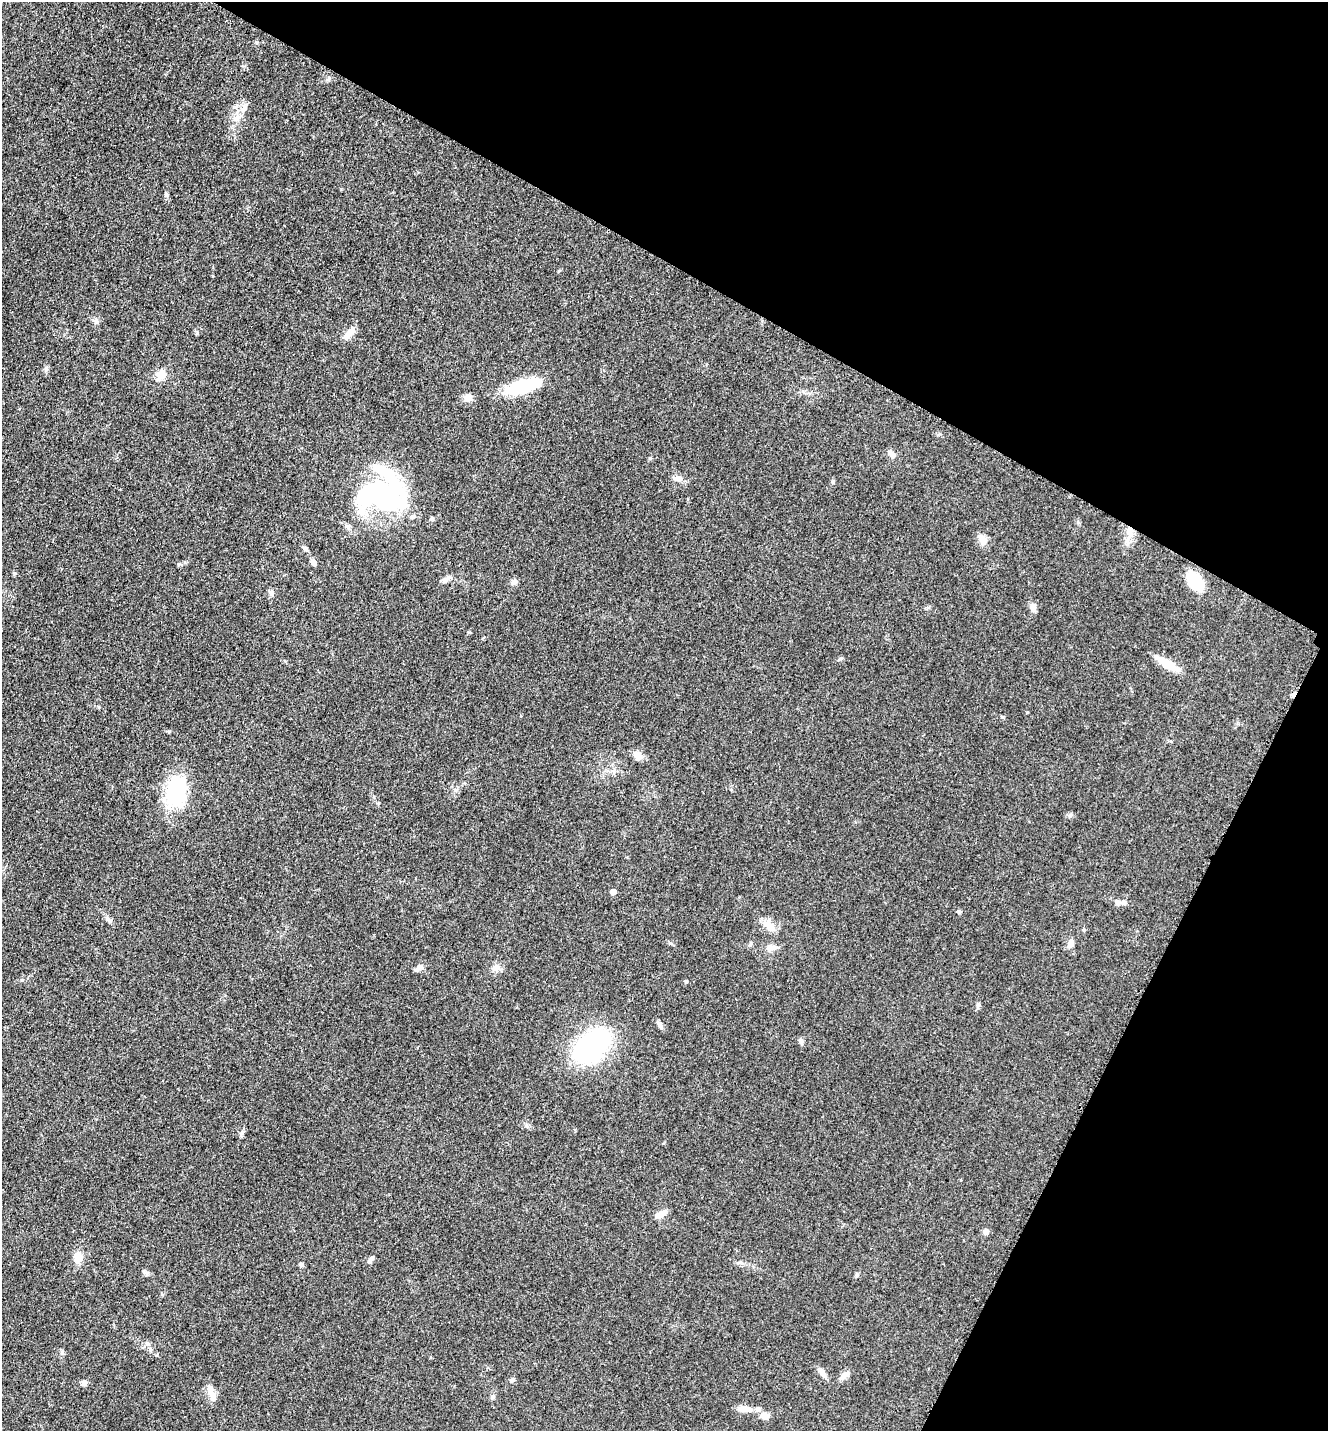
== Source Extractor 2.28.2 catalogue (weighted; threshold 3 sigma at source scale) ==
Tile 8 of 4 x 4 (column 4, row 2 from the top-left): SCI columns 4274-5599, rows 2900-4328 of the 5806 x 5775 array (HDU 1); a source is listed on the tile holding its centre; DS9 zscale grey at full resolution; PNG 1330 x 1433 px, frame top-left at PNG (2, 2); no overlay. Shown black and unused: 27% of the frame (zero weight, under 3 of 5 exposures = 4% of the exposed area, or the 3 px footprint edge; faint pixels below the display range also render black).
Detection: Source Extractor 2.28.2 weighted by HDU 2 'WHT'; one run over the whole footprint, this tile lists its part. Background 0.0636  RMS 0.006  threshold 0.027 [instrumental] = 3 sigma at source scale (4.5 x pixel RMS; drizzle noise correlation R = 1.50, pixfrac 1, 0.05/0.05 arcsec/px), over >= 5 px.
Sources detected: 60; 1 inside a brighter object's white glare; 1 cosmic-ray / hot-pixel residue — not listed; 3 inside a brighter listed object's ellipse — not listed separately; the other 55 listed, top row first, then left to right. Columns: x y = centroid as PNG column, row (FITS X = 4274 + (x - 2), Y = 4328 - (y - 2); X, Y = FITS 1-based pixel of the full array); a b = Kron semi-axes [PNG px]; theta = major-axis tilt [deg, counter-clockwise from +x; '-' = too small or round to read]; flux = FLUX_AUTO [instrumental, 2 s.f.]
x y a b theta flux
329 78 5 5 - 1.2
244 108 17 6 58 4.1
166 194 6 5 - 1.1
349 333 19 7 50 5.6
161 375 12 10 61 6.1
523 386 40 14 16 31
468 398 9 8 - 4.3
891 454 12 6 -41 2.4
678 478 14 7 0 3.2
833 482 5 3 - 0.71
381 496 49 27 -10 120
432 518 5 4 - 0.95
1130 531 16 8 89 7.1
983 539 14 9 -50 4
305 549 7 5 -55 1.4
313 562 9 6 -71 2.2
446 579 14 6 33 2.4
1195 581 16 9 -54 31
514 582 10 6 39 1.9
271 593 9 7 -77 1.8
1033 607 9 7 -80 3.6
1168 664 25 9 -31 12
1002 717 6 3 -71 0.62
637 755 14 9 -77 3.4
176 791 38 25 78 39
613 892 5 4 - 5.5
1118 903 8 7 - 1.8
959 912 6 4 0 0.78
769 926 20 9 -45 6.2
1071 943 12 8 73 3.2
771 948 16 8 7 3.9
419 968 12 7 34 2.3
496 968 11 7 27 2.9
686 981 4 4 - 0.88
978 1005 7 5 87 1.3
660 1025 10 6 -61 1.9
801 1041 8 6 -61 1.5
592 1046 48 29 43 78
241 1133 8 5 74 1.4
661 1214 14 7 26 4.4
986 1232 5 5 - 3.5
78 1257 14 11 -83 5.7
370 1260 13 5 57 1.8
301 1265 6 5 - 1.2
857 1275 6 5 - 0.98
147 1344 8 5 -19 1.5
62 1352 6 5 - 1.1
823 1373 12 7 -47 2.9
844 1375 17 6 38 3.2
512 1380 6 5 - 1.3
84 1383 7 6 - 2.1
211 1394 24 8 -65 5.6
493 1397 8 4 81 1.1
745 1409 20 8 -7 5.2
765 1415 11 7 -4 4.4
Overlapping masked pixels (flux is a lower limit): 1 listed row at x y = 1130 531
Unlisted compact peaks at least as high as the median listed source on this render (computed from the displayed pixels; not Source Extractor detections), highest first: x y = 197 332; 46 369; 1070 815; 670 943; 22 980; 841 658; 650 458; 145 1272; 108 919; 169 731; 179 564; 469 632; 1027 712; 455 791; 14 574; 285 661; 558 271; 526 1126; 928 607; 96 321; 664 1143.